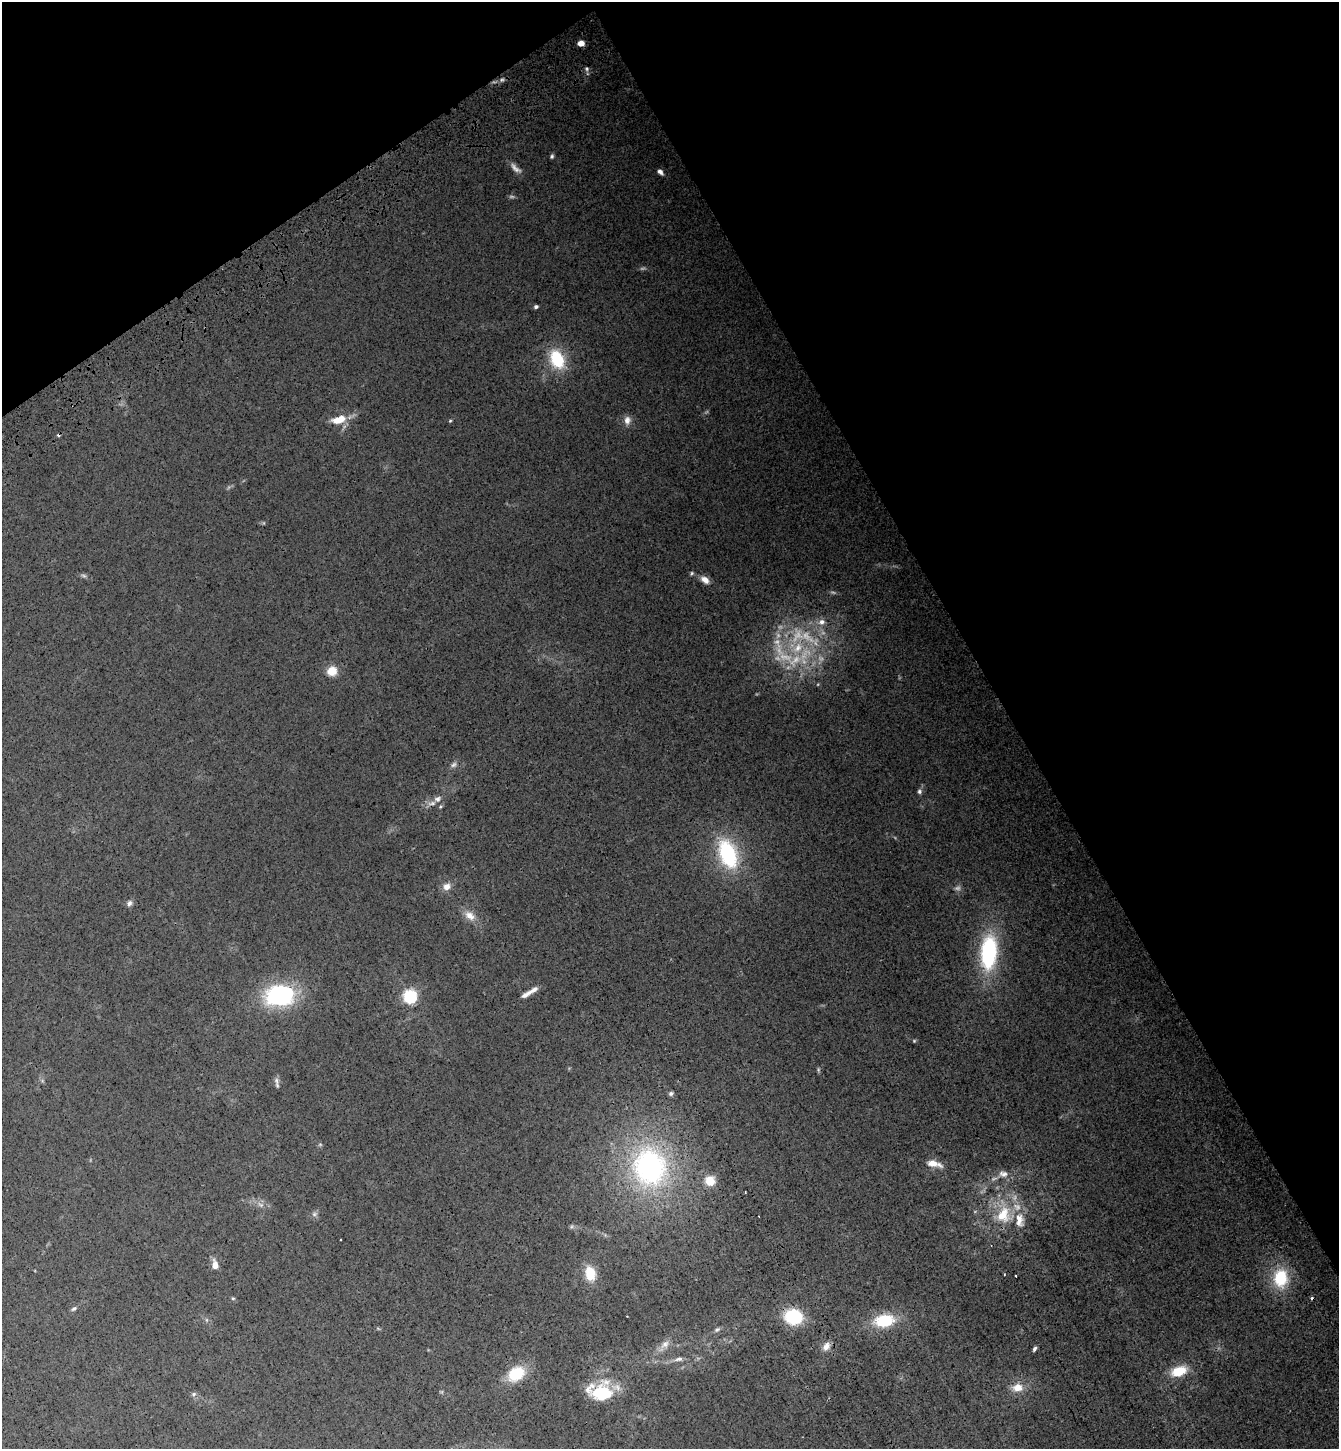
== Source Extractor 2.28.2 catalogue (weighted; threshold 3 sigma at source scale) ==
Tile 3 of 4 x 4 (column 3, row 1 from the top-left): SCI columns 3038-4374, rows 4447-5893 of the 5941 x 5997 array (HDU 1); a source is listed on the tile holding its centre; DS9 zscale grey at full resolution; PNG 1341 x 1451 px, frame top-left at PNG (2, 2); no overlay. Shown black and unused: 31% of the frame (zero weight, under 3 of 4 exposures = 6% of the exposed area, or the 3 px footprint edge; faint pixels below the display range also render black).
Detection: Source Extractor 2.28.2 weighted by HDU 2 'WHT'; one run over the whole footprint, this tile lists its part. Background 0.013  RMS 0.0031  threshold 0.0137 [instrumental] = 3 sigma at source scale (4.5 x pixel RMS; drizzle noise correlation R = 1.50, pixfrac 1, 0.05/0.05 arcsec/px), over >= 5 px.
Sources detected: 78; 14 too faint to see at this stretch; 2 cosmic-ray / hot-pixel residue — not listed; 4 inside a brighter listed object's ellipse — not listed separately; the other 58 listed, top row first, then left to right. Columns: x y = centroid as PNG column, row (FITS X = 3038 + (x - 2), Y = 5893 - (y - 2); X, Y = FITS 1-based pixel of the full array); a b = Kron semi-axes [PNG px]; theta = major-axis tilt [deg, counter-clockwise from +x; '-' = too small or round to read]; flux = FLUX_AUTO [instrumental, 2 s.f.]
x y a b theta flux
581 43 5 5 - 2.6
587 69 6 5 - 0.6
502 80 7 5 21 0.77
552 156 5 4 - 0.51
660 172 8 5 -44 1
536 307 4 3 - 0.56
557 359 19 13 -65 14
338 420 20 9 15 4.7
627 420 12 9 88 1.8
450 421 4 4 - 0.29
692 573 5 4 - 0.41
705 580 10 6 -35 2.3
822 622 10 8 19 1.9
798 647 19 12 40 7.4
785 657 26 13 -11 8.6
332 671 10 9 - 4.3
454 765 9 5 44 0.87
919 791 6 6 - 0.7
432 803 13 6 6 1.5
728 854 30 18 -69 26
447 887 9 8 - 2.2
129 903 8 6 69 0.92
470 916 16 10 -36 3
989 952 36 17 86 31
533 990 13 6 32 1.6
280 995 29 20 6 37
410 996 6 6 - 72
914 1041 5 4 - 0.35
276 1081 10 6 -82 0.99
671 1093 6 6 - 0.65
320 1144 6 4 -19 0.34
934 1164 19 7 -13 3.1
650 1167 46 40 -80 65
1003 1174 13 9 -2 2.1
710 1181 10 9 - 4.9
260 1205 9 7 -26 1.3
315 1214 8 6 22 0.75
1003 1215 24 18 71 10
572 1226 6 4 71 0.43
215 1265 9 6 -83 2.8
590 1273 16 11 -78 6.5
1004 1274 3 2 - 0.22
1016 1276 3 2 - 0.36
1281 1278 24 18 88 14
233 1298 5 3 - 0.32
74 1309 8 5 31 0.63
793 1317 16 14 -9 16
884 1321 22 13 8 13
717 1329 8 5 36 0.71
665 1344 15 9 39 2.3
826 1346 11 8 56 1.9
1034 1349 6 4 58 0.73
679 1359 12 6 8 1.3
1179 1371 18 10 20 7.4
516 1374 18 13 34 11
1017 1388 14 11 3 3.5
602 1393 27 22 28 13
194 1394 6 5 - 0.58
Overlapping masked pixels (flux is a lower limit): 1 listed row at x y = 793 1317